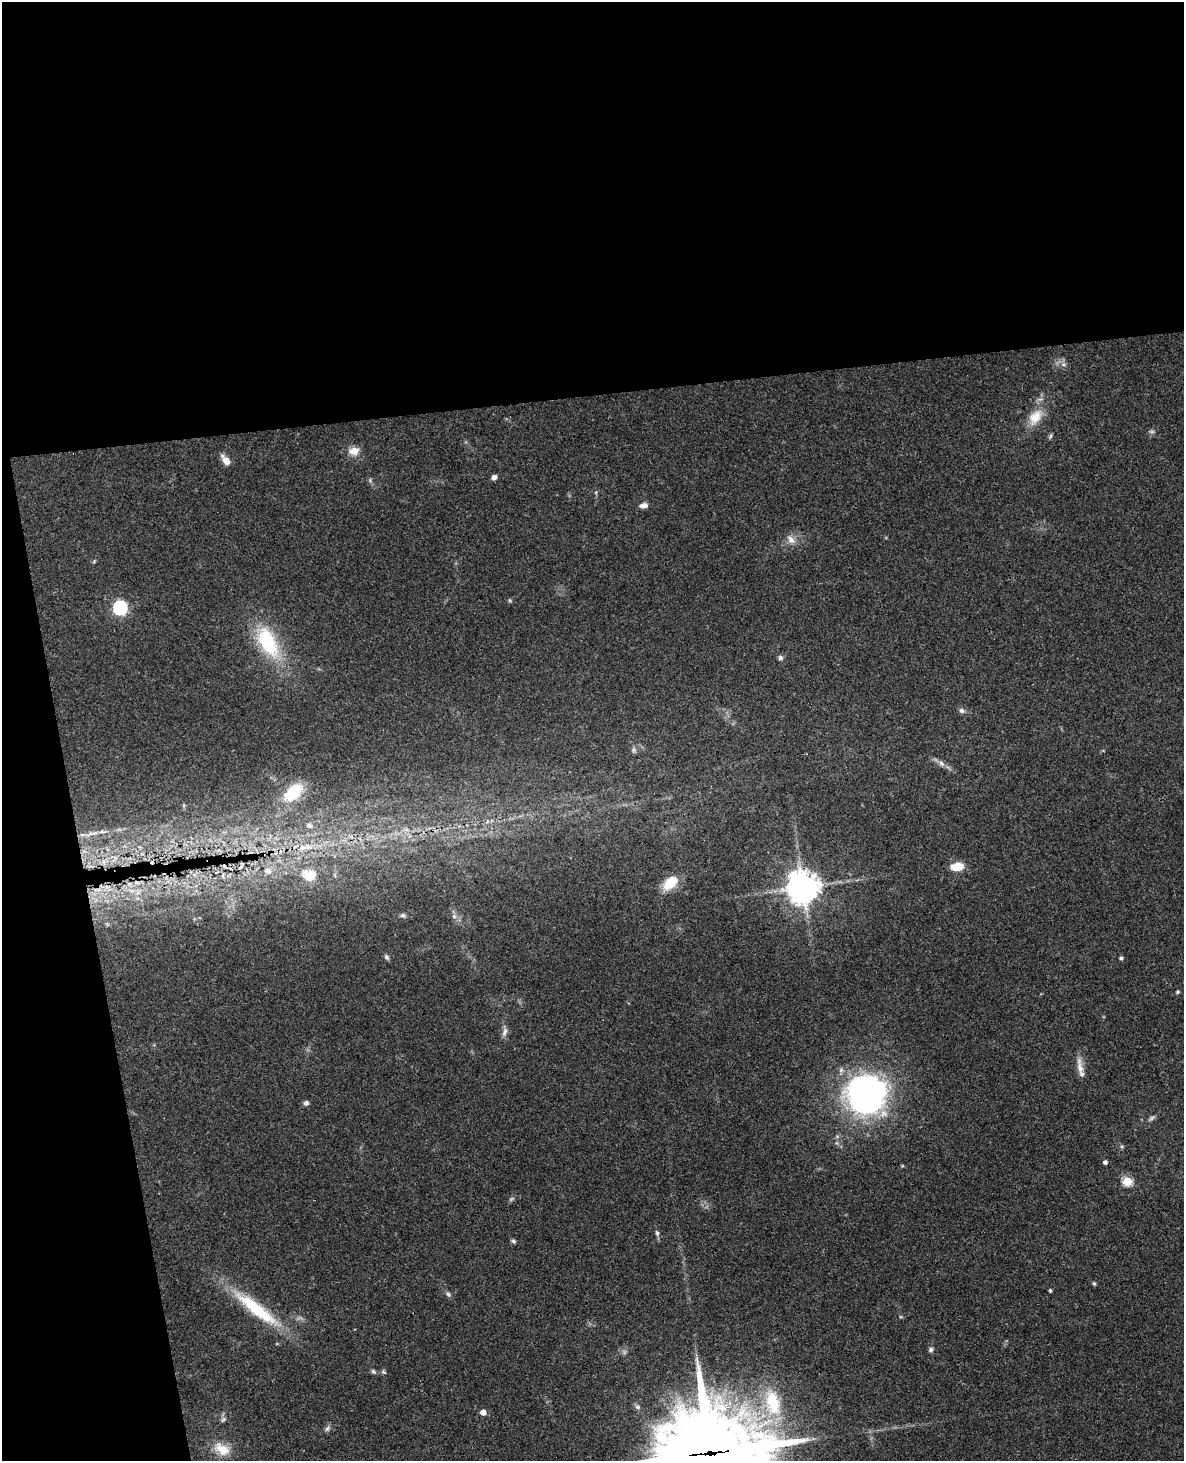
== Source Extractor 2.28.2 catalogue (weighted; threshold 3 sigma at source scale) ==
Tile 1 of 4 x 3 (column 1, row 1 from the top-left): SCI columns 59-1240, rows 3172-4630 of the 4843 x 4777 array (HDU 1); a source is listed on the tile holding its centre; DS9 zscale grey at full resolution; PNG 1186 x 1463 px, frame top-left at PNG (2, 2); no overlay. Shown black and unused: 33% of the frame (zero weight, under 3 of 4 exposures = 6% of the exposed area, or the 3 px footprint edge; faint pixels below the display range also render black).
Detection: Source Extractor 2.28.2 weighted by HDU 2 'WHT'; one run over the whole footprint, this tile lists its part. Background 0.0648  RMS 0.0049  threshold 0.0219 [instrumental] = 3 sigma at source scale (4.5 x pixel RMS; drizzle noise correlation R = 1.50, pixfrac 1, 0.05/0.05 arcsec/px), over >= 5 px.
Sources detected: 61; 2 too faint to see at this stretch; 3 cosmic-ray / hot-pixel residue — not listed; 1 inside a brighter listed object's ellipse — not listed separately; the other 55 listed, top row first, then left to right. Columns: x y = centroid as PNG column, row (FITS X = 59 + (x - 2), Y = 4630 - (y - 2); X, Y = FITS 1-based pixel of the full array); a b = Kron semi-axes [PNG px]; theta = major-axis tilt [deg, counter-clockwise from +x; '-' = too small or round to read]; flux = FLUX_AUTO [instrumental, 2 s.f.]
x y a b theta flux
1063 364 8 6 20 1.7
1035 417 25 15 51 10
1151 431 7 4 -18 0.88
1050 436 8 4 69 0.86
354 451 14 10 11 5.2
226 460 13 7 -54 4
494 477 4 4 - 2.7
643 505 10 6 12 2.5
791 540 15 8 -48 3.7
94 561 6 3 55 0.59
510 600 6 4 -45 0.6
120 608 6 6 - 100
268 642 49 23 -61 34
780 658 7 6 - 1.4
962 711 7 6 - 1.6
633 750 8 5 73 1.1
941 763 10 7 -51 2
293 793 24 14 42 21
309 826 9 6 -14 1.9
92 833 23 4 14 3.1
302 848 17 8 4 5.6
957 866 12 7 9 10
241 867 8 2 45 0.55
268 871 10 8 -13 2.4
223 875 6 4 72 0.56
309 875 21 15 -14 9.4
670 883 15 9 41 15
803 887 10 10 - 740
403 915 7 6 - 1
454 916 6 6 - 1.4
386 957 8 5 -53 1.1
1121 958 4 4 - 0.98
1177 992 4 4 - 0.9
505 1032 13 6 73 2.3
1080 1068 28 7 -82 4.4
866 1094 37 37 - 160
306 1103 6 6 - 1.4
1151 1118 12 5 35 1.3
1105 1162 4 4 - 1.6
1127 1181 5 5 - 30
657 1233 8 5 -75 1.2
513 1241 6 4 -21 0.99
1094 1283 5 4 - 0.74
1050 1290 3 3 - 0.8
448 1294 8 6 -46 1.1
256 1309 71 14 -38 34
931 1350 6 5 - 1.2
624 1352 7 4 90 1.1
373 1371 8 5 -39 1
773 1402 40 21 -78 29
483 1412 4 4 - 5.6
223 1419 8 5 49 1.2
327 1428 9 6 51 1.4
222 1449 23 14 -29 9.4
711 1453 41 36 -12 5400
Overlapping masked pixels (flux is a lower limit): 3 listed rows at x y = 302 848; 256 1309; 711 1453
Isophote crosses this tile's border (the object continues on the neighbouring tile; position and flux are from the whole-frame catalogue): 1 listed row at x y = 711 1453